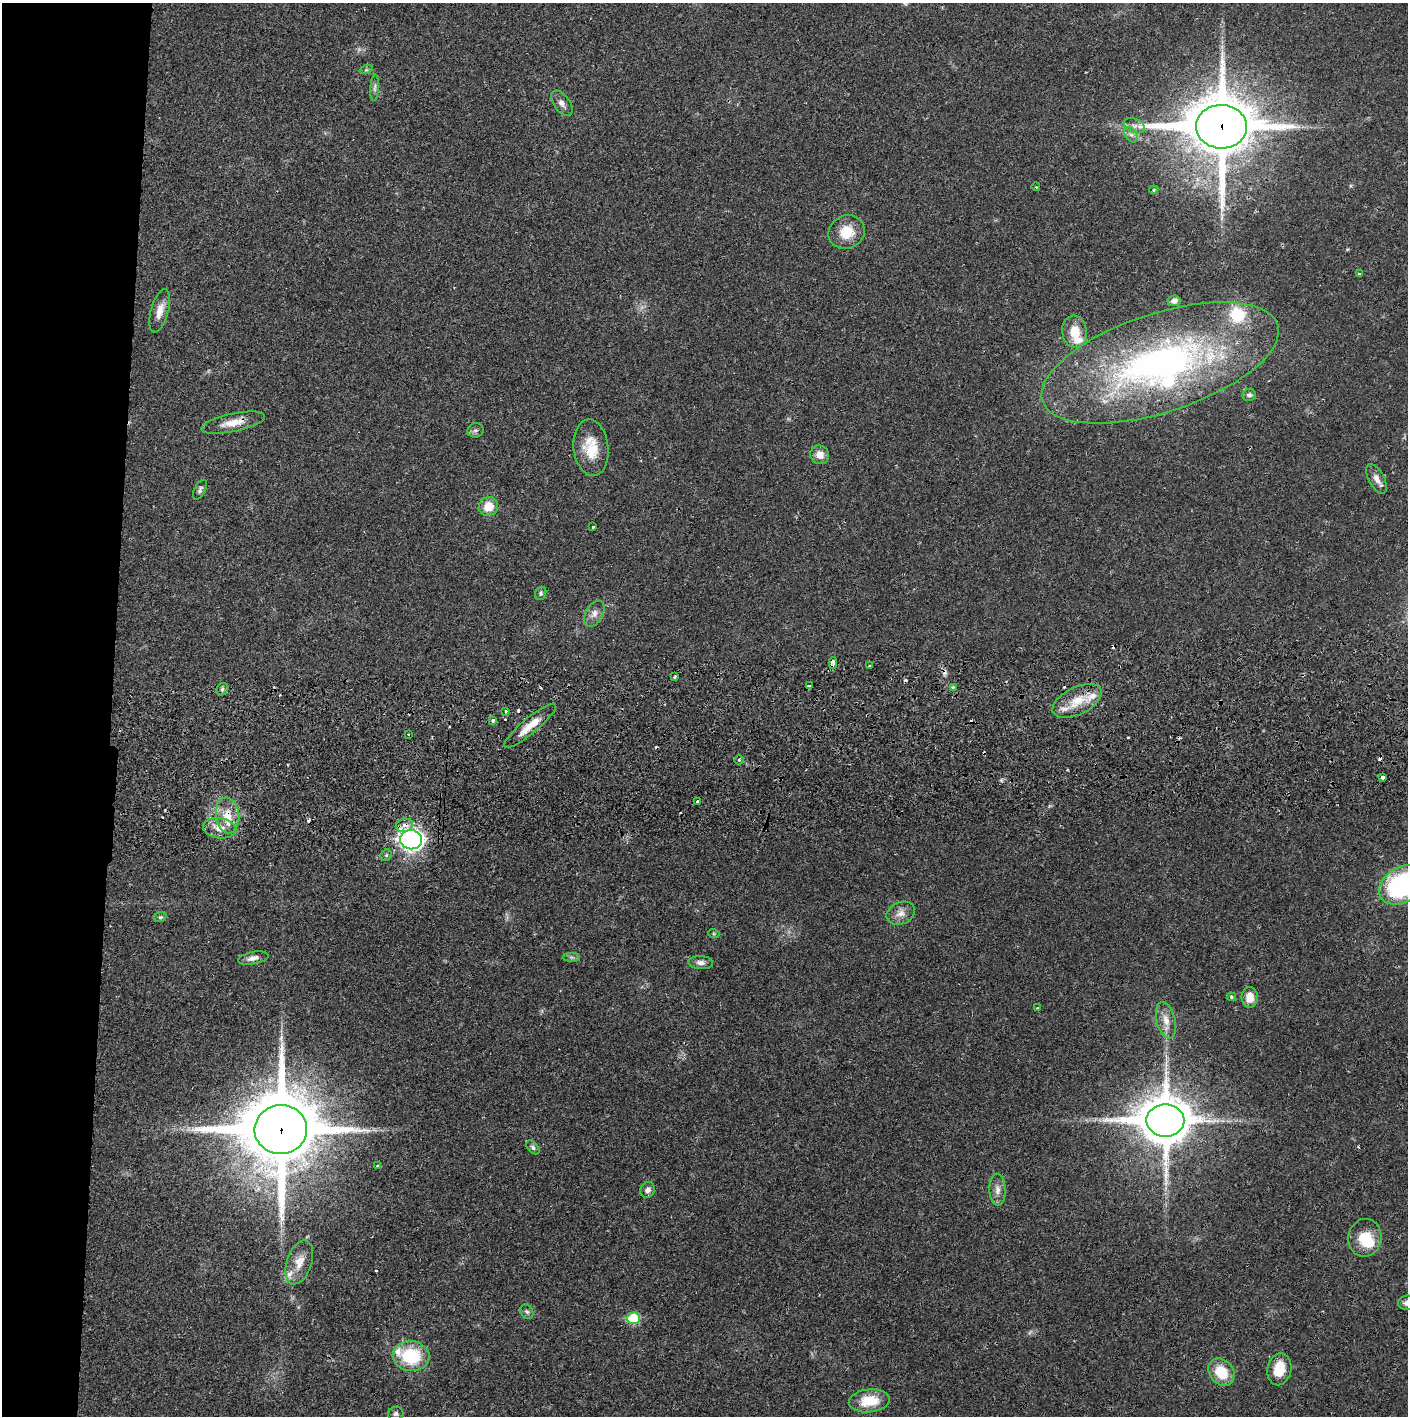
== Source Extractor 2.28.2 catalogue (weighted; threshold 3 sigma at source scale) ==
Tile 4 of 3 x 3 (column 1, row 2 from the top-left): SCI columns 4-1409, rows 1471-2884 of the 4229 x 4357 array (HDU 1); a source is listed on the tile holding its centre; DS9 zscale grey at full resolution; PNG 1410 x 1418 px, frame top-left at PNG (2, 3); each listed source drawn as its Kron ellipse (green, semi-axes under 4 px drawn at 4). Shown black and unused: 8% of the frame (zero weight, under 2 of 3 exposures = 3% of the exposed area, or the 3 px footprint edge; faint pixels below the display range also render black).
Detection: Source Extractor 2.28.2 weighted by HDU 2 'WHT'; one run over the whole footprint, this tile lists its part. Background 0.0212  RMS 0.0035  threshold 0.0156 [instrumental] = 3 sigma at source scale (4.5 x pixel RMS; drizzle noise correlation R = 1.50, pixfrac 1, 0.05/0.05 arcsec/px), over >= 5 px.
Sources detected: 94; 1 too faint to see at this stretch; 1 inside a brighter object's white glare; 14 cosmic-ray / hot-pixel residue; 1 long thin detection or spike segment (spike, bleed or trail) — neither listed nor drawn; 6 inside a brighter listed object's ellipse — not listed separately; the other 71 listed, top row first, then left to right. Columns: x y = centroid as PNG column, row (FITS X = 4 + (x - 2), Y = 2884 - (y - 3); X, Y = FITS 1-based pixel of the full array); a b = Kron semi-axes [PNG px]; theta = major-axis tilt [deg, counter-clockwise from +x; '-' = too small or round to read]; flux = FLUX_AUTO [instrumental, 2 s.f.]
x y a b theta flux
366 70 7 4 18 0.56
375 88 13 4 86 1
562 103 14 8 -54 1.8
1134 126 11 7 -21 1.8
1221 127 25 22 -1 2400
1131 135 8 5 -52 1.2
1036 187 4 3 - 0.34
1154 190 5 4 - 0.47
847 232 18 16 24 8.1
1359 274 4 3 - 0.4
1174 301 6 5 - 1.4
160 311 22 9 75 3.9
1075 332 16 12 -82 6.9
1160 363 124 49 18 140
1249 395 6 6 - 1
233 423 32 9 12 5.5
475 430 8 7 - 1
591 448 28 17 -84 9.6
820 455 10 9 - 2.9
1377 479 16 8 -62 2.3
200 490 11 5 63 0.99
489 506 9 9 - 6
593 527 3 3 - 0.55
541 593 7 5 70 0.65
594 614 14 9 60 2.3
833 663 6 3 -89 1.9
869 666 3 2 - 0.34
675 677 3 3 - 0.71
810 686 3 3 - 26
953 687 4 3 - 0.83
222 689 7 5 47 0.75
1077 701 27 13 26 8.5
505 711 3 3 - 0.97
493 720 4 3 - 1.2
530 726 33 8 40 5.6
409 734 3 2 - 0.44
739 760 4 4 - 0.65
1383 777 3 3 - 2.4
697 802 3 3 - 1.7
227 815 18 11 -83 6.5
404 825 9 6 17 2.4
220 828 17 10 -9 4.2
411 840 11 9 -9 120
386 855 6 5 - 0.63
1403 885 25 17 31 53
901 913 15 11 23 2.9
160 917 6 5 - 0.57
714 934 5 3 - 0.33
572 957 8 4 0 0.75
253 958 15 6 11 1.8
701 963 12 6 -3 1.5
1231 997 4 4 - 0.81
1250 997 10 8 -90 4.1
1037 1008 4 3 - 0.3
1166 1020 18 9 -76 3.8
1165 1120 19 16 0 1500
281 1130 26 24 6 3500
533 1147 8 5 -46 0.82
377 1166 3 3 - 0.99
648 1190 8 7 - 1.6
997 1190 16 8 -88 2.6
1365 1238 19 16 78 9.3
299 1262 23 12 71 4.9
1407 1303 9 7 5 1.9
527 1312 8 6 -54 0.83
633 1318 6 6 - 18
411 1356 18 15 -5 18
1279 1369 16 12 79 7.6
1221 1372 15 12 -49 9
869 1401 20 11 5 9.3
396 1414 8 7 - 0.97
Overlapping masked pixels (flux is a lower limit): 9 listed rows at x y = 1221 127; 233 423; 833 663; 810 686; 1077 701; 227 815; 404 825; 411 840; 281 1130
Isophote crosses this tile's border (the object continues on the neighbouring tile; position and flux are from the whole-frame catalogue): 2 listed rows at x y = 1403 885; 1407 1303